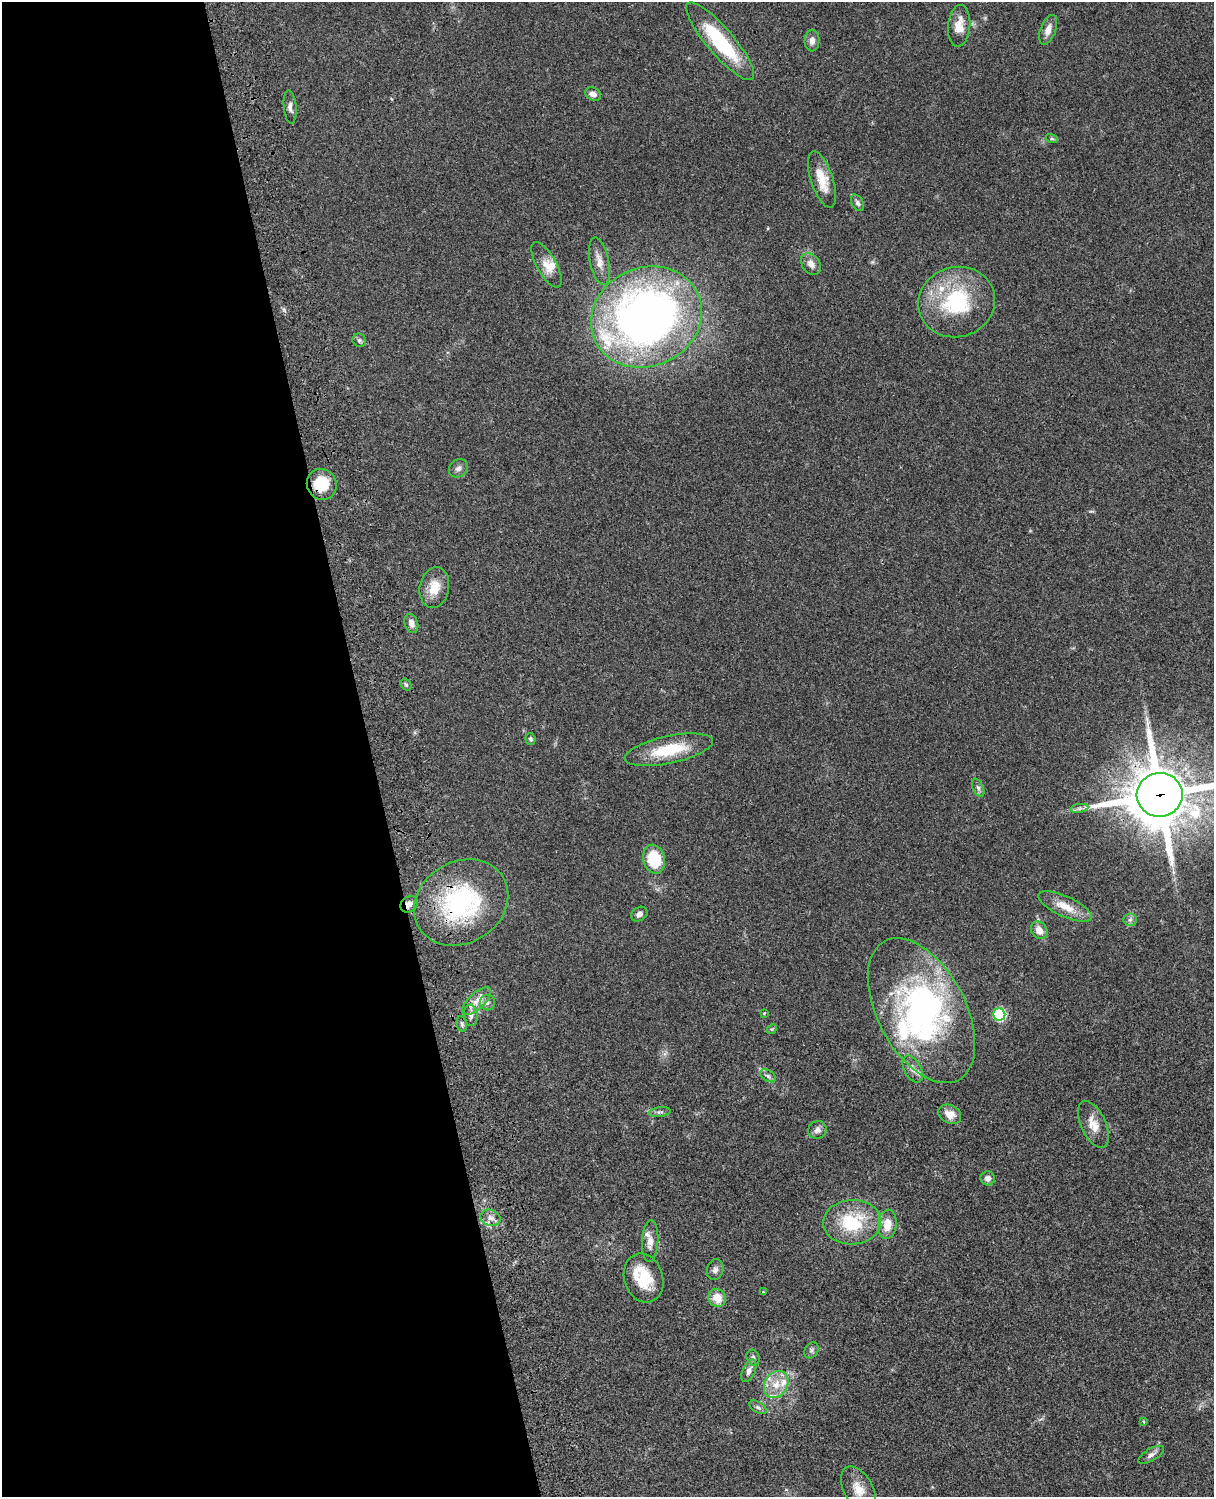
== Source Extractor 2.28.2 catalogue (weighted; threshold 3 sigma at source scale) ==
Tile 5 of 4 x 3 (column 1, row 2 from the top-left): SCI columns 121-1332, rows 1773-3267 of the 5087 x 4927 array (HDU 1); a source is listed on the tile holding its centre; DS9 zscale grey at full resolution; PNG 1216 x 1499 px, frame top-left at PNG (2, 2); each listed source drawn as its Kron ellipse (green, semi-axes under 4 px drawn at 4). Shown black and unused: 30% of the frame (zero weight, under 3 of 4 exposures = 6% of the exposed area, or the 3 px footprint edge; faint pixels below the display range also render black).
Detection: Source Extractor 2.28.2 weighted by HDU 2 'WHT'; one run over the whole footprint, this tile lists its part. Background 0.0809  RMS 0.0058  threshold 0.0262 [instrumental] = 3 sigma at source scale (4.5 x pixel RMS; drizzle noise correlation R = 1.50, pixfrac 1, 0.05/0.05 arcsec/px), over >= 5 px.
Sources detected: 75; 1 inside a brighter object's white glare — neither listed nor drawn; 11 inside a brighter listed object's ellipse — not listed separately; the other 63 listed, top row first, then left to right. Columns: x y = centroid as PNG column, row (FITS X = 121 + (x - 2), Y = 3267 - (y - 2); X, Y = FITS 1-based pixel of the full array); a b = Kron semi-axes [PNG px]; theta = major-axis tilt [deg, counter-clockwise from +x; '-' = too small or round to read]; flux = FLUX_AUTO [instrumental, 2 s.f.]
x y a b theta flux
959 26 21 11 85 8.4
1048 30 15 7 69 4.6
720 41 50 13 -49 44
812 41 11 7 87 3.2
593 94 8 6 -26 3
290 107 16 6 -84 2.6
1052 139 6 4 -18 0.74
822 179 29 11 -72 12
858 203 9 5 -60 1.6
599 261 24 9 -78 5.9
811 264 12 9 -54 3.7
547 265 25 9 -61 7.1
957 302 39 35 17 50
646 317 56 49 24 380
359 340 7 6 - 1.2
458 468 10 8 40 2.3
322 484 16 14 -61 17
434 587 21 14 79 10
411 623 10 6 -72 3.1
406 684 6 5 - 1
530 739 6 5 - 1.1
669 750 45 13 12 24
978 788 9 5 -65 1.5
1160 795 23 22 - 3400
1079 808 9 4 9 1.7
654 859 14 11 -76 22
461 902 49 40 32 80
409 904 9 7 38 3.8
1065 907 29 10 -25 10
639 914 9 6 33 2.5
1130 920 6 6 - 1.5
1039 930 9 7 -53 5.6
477 1001 18 8 43 5.7
487 1003 8 7 - 2.3
922 1011 79 44 -62 150
764 1013 4 4 - 0.4
999 1014 6 6 - 66
471 1015 11 7 -83 2.6
462 1024 8 5 -80 1.3
772 1029 5 4 - 0.66
913 1069 14 8 -61 3.7
768 1076 8 5 -31 1.6
659 1112 11 5 7 1.6
950 1114 12 9 -28 5.2
1093 1124 25 12 -65 7.9
817 1130 9 8 - 2.6
988 1178 7 7 - 3
490 1218 10 8 -21 3.1
852 1222 29 22 3 32
887 1224 14 9 84 8.4
650 1241 21 8 87 5.2
715 1270 10 8 77 2.5
644 1278 25 19 -73 17
763 1292 3 3 - 0.52
717 1298 9 8 - 8
811 1350 8 6 53 1.5
753 1358 8 6 -70 1.5
749 1371 12 6 67 2.9
776 1384 14 11 56 8.3
758 1407 10 5 -32 1.6
1143 1421 3 3 - 0.54
1151 1455 14 6 31 2.4
858 1489 24 14 -60 10
Overlapping masked pixels (flux is a lower limit): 5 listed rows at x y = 322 484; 1160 795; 461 902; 409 904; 922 1011
Isophote crosses this tile's border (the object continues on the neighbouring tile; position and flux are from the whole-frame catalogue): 1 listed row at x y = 1160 795